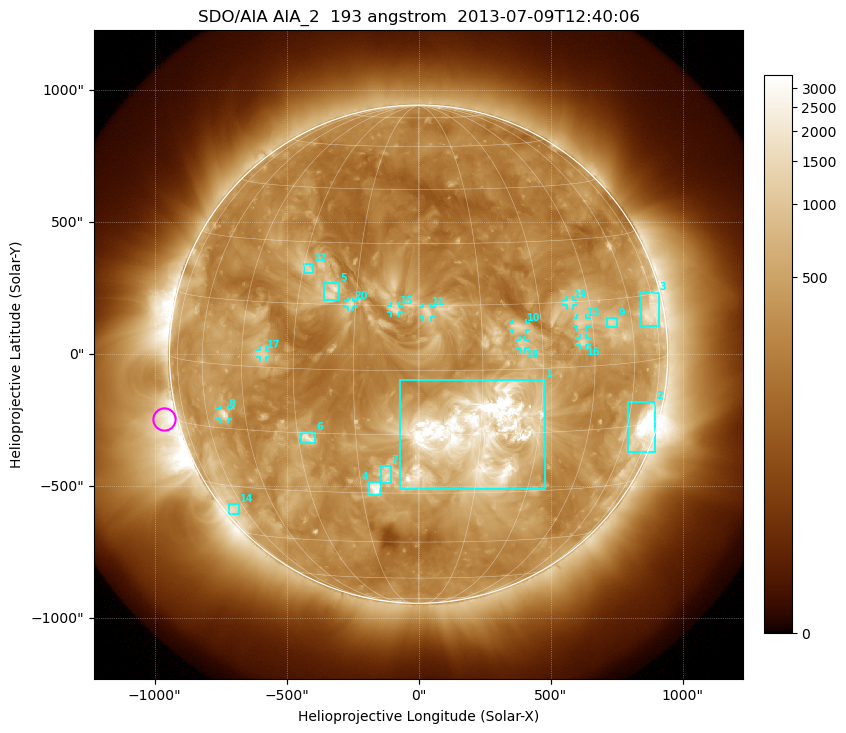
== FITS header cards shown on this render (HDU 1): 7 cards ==
TELESCOP= 'SDO/AIA'
INSTRUME= 'AIA_2'
WAVELNTH=                  193
WAVEUNIT= 'angstrom'
DATE-OBS= '2013-07-09T12:40:06.84'
CTYPE1  = 'HPLN-TAN'
CTYPE2  = 'HPLT-TAN'

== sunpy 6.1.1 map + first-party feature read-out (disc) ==
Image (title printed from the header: SDO/AIA AIA_2  193 angstrom  2013-07-09T12:40:06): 1024 x 1024 px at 2.4 arcsec/px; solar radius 944 arcsec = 393 px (full disc in frame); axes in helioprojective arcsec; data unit not stated in the header (colour bar unlabelled)
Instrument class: DISC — disc imager (sunpy class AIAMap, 193 A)
Bright regions (active regions / flare kernels): reference = the median radial profile (limb darkening/brightening removed); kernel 9 px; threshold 5 sigma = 732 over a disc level ~326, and >= 1.15x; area >= 12 px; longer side >= 9 px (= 22 arcsec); searched inside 0.97 R_sun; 21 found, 20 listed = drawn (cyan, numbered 1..; 10 of them under ~33 arcsec drawn as corner ticks so the feature stays visible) (cap 20 boxes per figure: the strongest are kept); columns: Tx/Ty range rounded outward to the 5 arcsec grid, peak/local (2 s.f.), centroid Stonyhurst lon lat
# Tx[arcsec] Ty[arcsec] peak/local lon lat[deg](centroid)
1 -75..480 -510..-95 15 +14 -15
2 790..900 -375..-180 18 +68 -16
3 840..910 105..235 5.8 +71 +11
4 -190..-140 -535..-485 9.2 -11 -29
5 -360..-300 205..270 5.3 -21 +18
6 -445..-390 -340..-295 5.2 -27 -16
7 -145..-105 -490..-420 4.6 -8 -25
8 -755..-720 -245..-205 6 -53 -12
9 710..755 100..140 4.7 +52 +10
10 355..405 90..120 3.9 +24 +10
11 15..50 140..180 3.9 +2 +13
12 -435..-400 305..345 3.8 -29 +23
13 600..635 105..140 3.7 +41 +10
14 -720..-680 -610..-565 4.4 -66 -37
15 -105..-75 155..185 3.4 -5 +14
16 610..635 30..60 4.1 +42 +6
17 -600..-575 -15..15 3.3 -38 +3
18 385..405 20..55 3.5 +25 +6
19 560..585 185..205 3.4 +39 +15
20 -270..-245 180..205 3.1 -16 +15
Off-limb structures (1.02-1.3 R_sun): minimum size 162 px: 2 found; the strongest spans PA ~70..145 deg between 1.02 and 1.3 R_sun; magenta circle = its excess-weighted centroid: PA ~105 deg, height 1.06 R_sun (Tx ~-965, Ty ~-245 arcsec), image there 3.9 x the reference